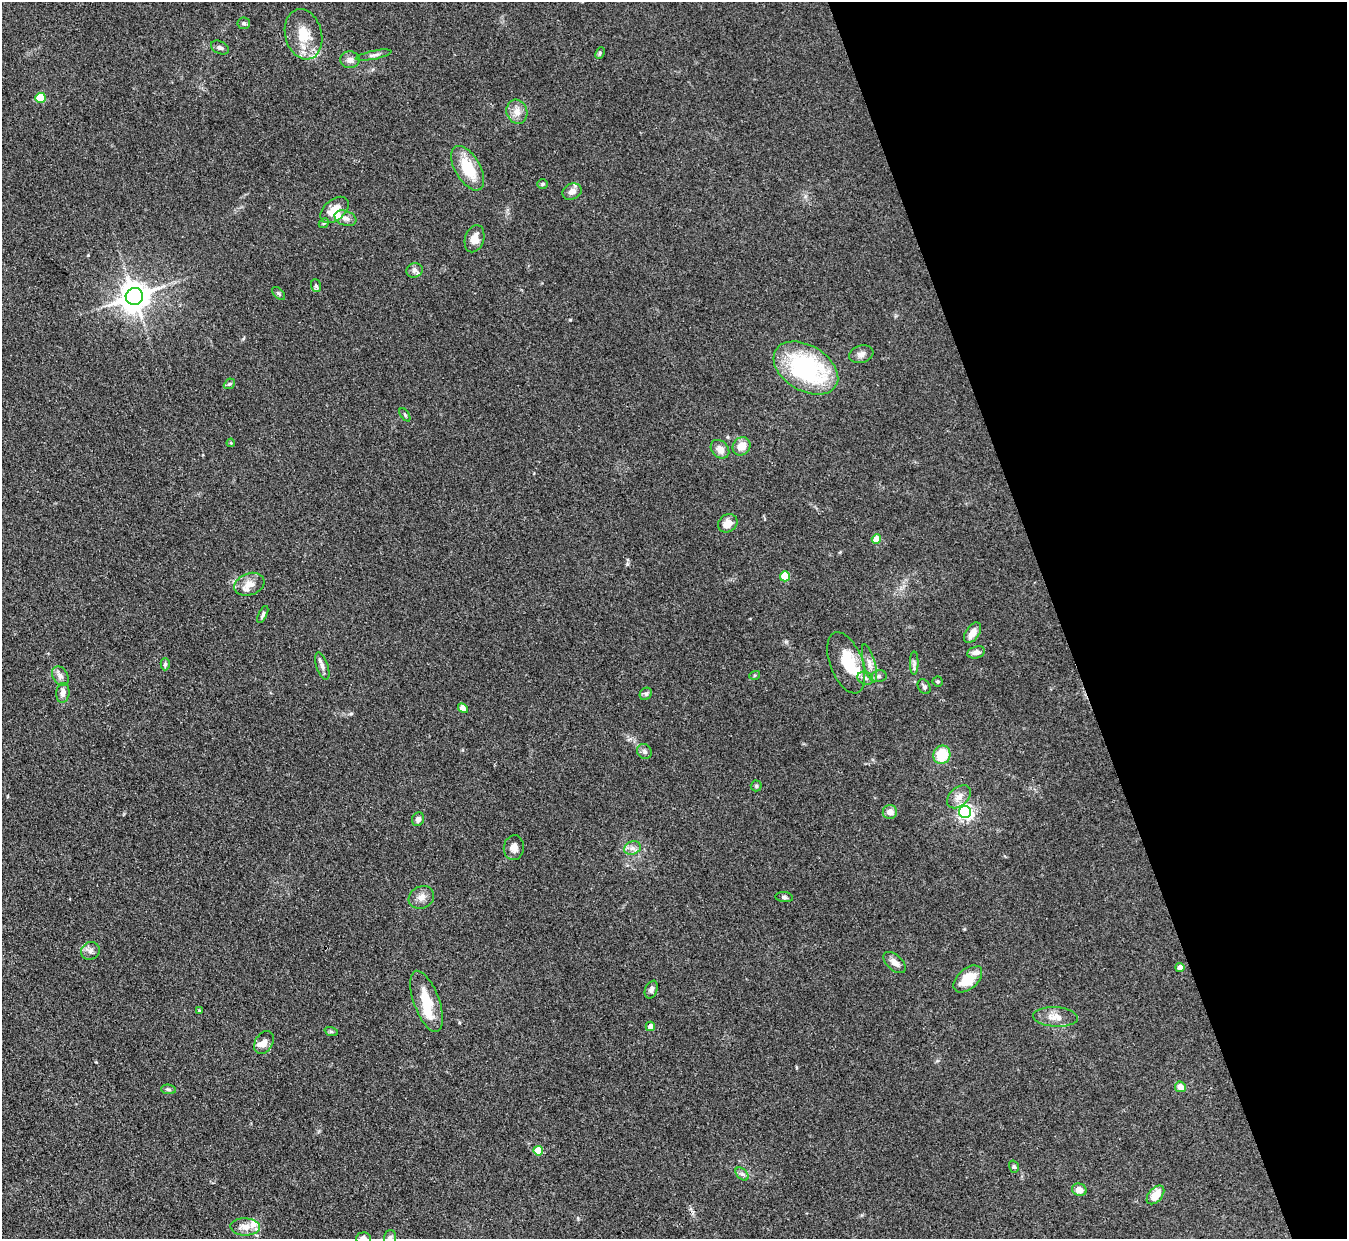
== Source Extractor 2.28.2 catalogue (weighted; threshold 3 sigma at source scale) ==
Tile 12 of 4 x 4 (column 4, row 3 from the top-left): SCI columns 4039-5383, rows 1512-2748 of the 5386 x 5371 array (HDU 1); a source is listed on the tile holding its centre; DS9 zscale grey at full resolution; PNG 1349 x 1241 px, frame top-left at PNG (2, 2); each listed source drawn as its Kron ellipse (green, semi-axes under 4 px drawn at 4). Shown black and unused: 21% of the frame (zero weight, under 3 of 4 exposures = <1% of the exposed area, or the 3 px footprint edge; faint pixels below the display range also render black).
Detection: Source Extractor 2.28.2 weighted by HDU 2 'WHT'; one run over the whole footprint, this tile lists its part. Background 0.111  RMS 0.0066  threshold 0.0298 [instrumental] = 3 sigma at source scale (4.5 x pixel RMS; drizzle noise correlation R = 1.50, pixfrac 1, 0.05/0.05 arcsec/px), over >= 5 px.
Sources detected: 84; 2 inside a brighter object's white glare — neither listed nor drawn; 3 inside a brighter listed object's ellipse — not listed separately; the other 79 listed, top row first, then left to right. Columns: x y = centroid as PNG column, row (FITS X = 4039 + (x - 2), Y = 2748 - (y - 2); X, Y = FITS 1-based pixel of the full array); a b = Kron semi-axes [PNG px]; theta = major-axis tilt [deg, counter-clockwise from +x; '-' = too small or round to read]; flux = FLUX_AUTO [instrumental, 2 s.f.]
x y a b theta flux
244 23 6 5 - 1.4
303 34 25 18 -75 17
220 48 9 6 -25 1.7
600 53 6 4 64 1
374 55 18 4 11 2.3
350 60 9 8 - 3.5
40 98 5 5 - 26
517 112 12 10 -71 5.5
468 168 25 12 -60 21
543 184 5 5 - 0.93
572 192 10 8 26 4.3
335 210 16 10 40 11
345 218 11 7 -19 3.4
324 223 5 4 - 0.85
475 239 14 9 72 6.8
414 270 8 7 - 2.2
316 286 6 5 - 1.2
279 293 8 4 -45 1.2
134 296 9 8 - 1000
861 354 12 8 16 3.1
806 368 35 22 -31 83
229 384 6 4 42 1.1
405 415 7 3 -55 0.87
231 443 4 3 - 0.66
742 446 9 8 - 7.3
720 449 10 8 -47 4.9
728 523 10 8 39 6.8
876 539 5 4 - 9.6
785 576 5 5 - 25
249 584 15 11 20 7
263 614 9 4 65 1.4
972 633 11 6 56 5.5
976 652 9 6 15 3.3
846 663 32 16 -69 21
869 663 19 6 -75 4.6
914 663 12 3 90 1.6
165 664 6 4 89 1.1
322 666 14 6 -71 3
755 675 5 3 - 0.71
60 676 10 7 -60 2.9
879 676 8 6 12 1.8
865 678 8 6 -27 2.1
938 681 5 5 - 1.1
924 687 8 6 -58 1.5
63 693 10 6 84 3.3
646 694 7 5 45 1.3
463 708 6 4 -47 4.5
644 751 8 7 - 1.8
942 755 9 8 - 19
756 786 5 5 - 1
959 797 14 9 42 5.5
890 812 7 7 - 4.2
965 812 6 6 - 180
418 819 7 6 - 2.3
514 848 12 10 82 4.3
632 848 9 6 20 2.8
421 897 13 11 29 4.8
784 897 9 5 -6 1.5
90 951 9 8 - 3
895 962 13 7 -42 4
1180 967 4 4 - 3.9
968 979 17 10 42 16
651 990 9 6 66 2.2
427 1001 32 12 -70 17
199 1010 4 3 - 0.68
1055 1017 22 10 -3 7.7
650 1026 5 4 - 4.1
331 1031 7 4 -19 0.99
264 1043 12 8 56 4.4
1180 1087 5 5 - 5.8
168 1089 7 5 -6 1.2
538 1151 5 5 - 18
1014 1167 6 4 -72 1.2
742 1174 8 5 -44 1.7
1079 1190 7 6 - 5
1155 1195 11 6 49 10
245 1227 15 8 -2 6.2
390 1237 7 5 73 1.4
363 1238 7 6 - 2.9
Isophote crosses this tile's border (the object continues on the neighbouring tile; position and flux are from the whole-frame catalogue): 2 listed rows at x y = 390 1237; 363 1238
Unlisted compact peaks at least as high as the median listed source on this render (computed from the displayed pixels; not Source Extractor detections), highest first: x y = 627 564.